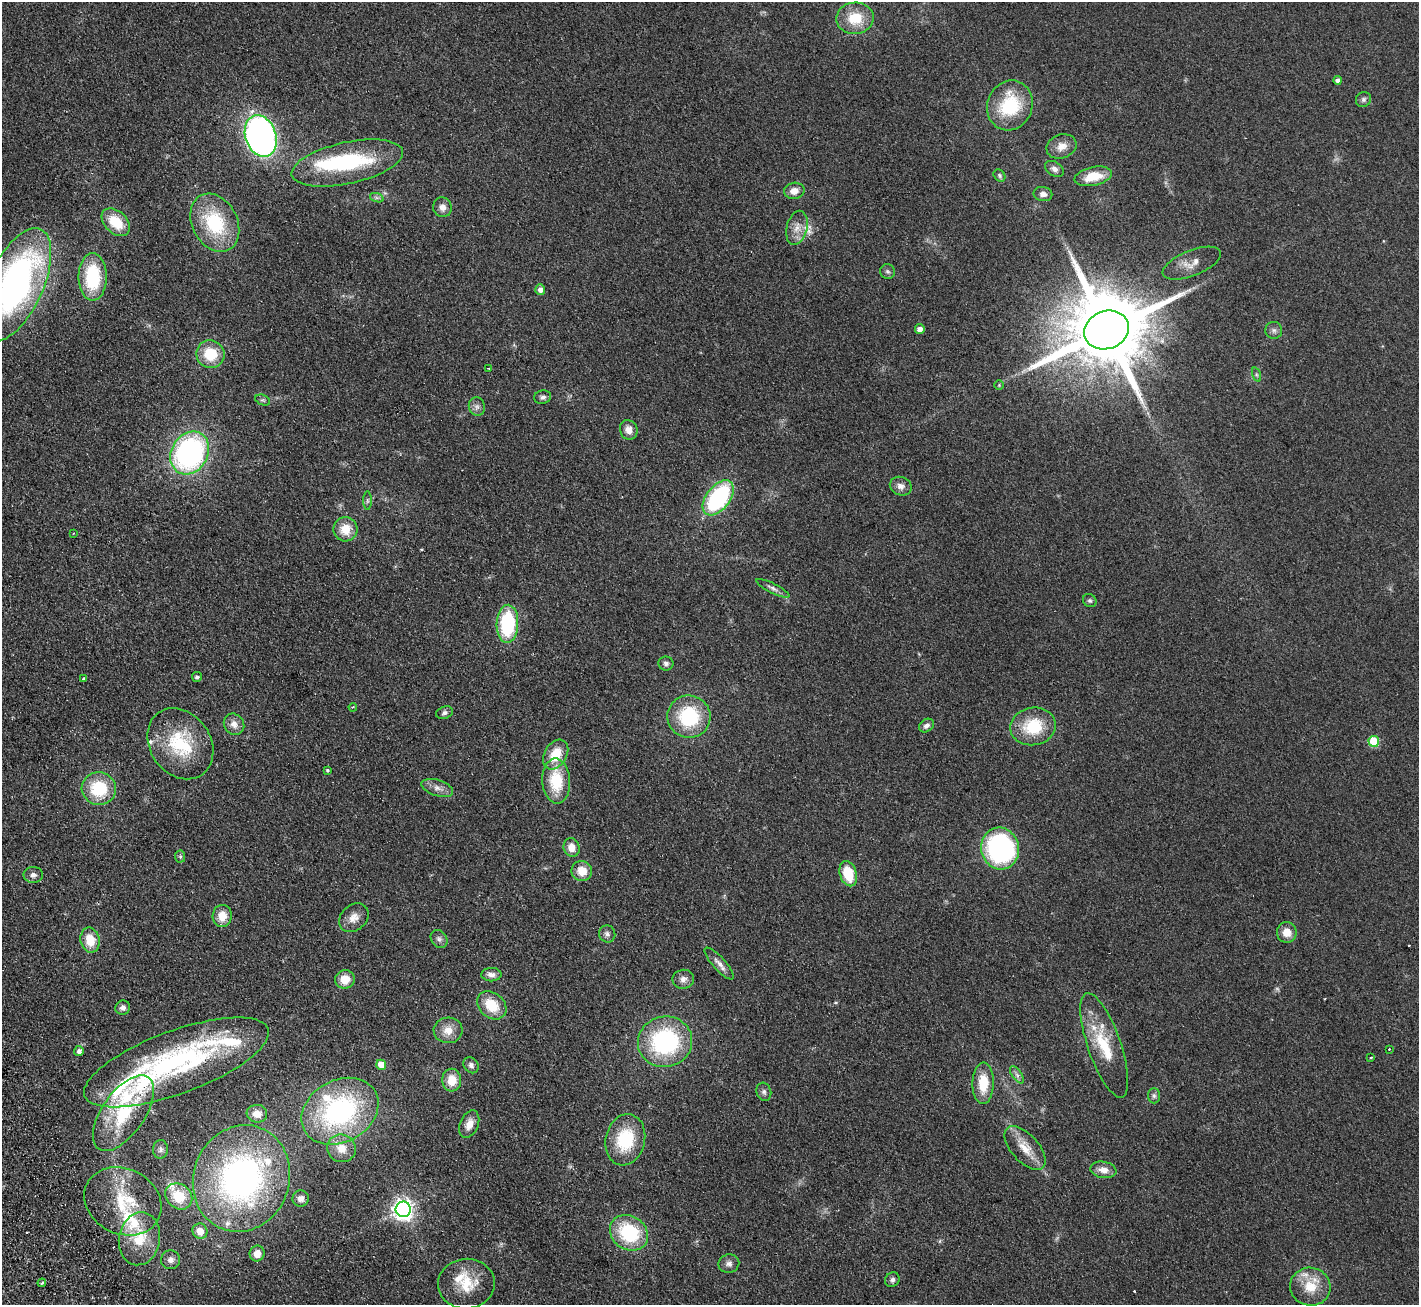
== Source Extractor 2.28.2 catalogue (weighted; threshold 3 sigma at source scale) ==
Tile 7 of 4 x 4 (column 3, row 2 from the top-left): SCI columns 2890-4306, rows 2792-4094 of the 5776 x 5715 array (HDU 1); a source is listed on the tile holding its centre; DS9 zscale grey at full resolution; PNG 1421 x 1307 px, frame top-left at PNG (2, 2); each listed source drawn as its Kron ellipse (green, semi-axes under 4 px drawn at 4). Shown black and unused: <1% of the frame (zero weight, under 2 of 3 exposures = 3% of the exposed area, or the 3 px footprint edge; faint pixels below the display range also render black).
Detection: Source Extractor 2.28.2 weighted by HDU 2 'WHT'; one run over the whole footprint, this tile lists its part. Background 0.0927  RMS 0.0099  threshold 0.0446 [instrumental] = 3 sigma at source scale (4.5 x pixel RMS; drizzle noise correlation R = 1.50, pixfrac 1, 0.05/0.05 arcsec/px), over >= 5 px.
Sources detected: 132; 1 too faint to see at this stretch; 1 inside a brighter object's white glare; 3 cosmic-ray / hot-pixel residue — neither listed nor drawn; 13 inside a brighter listed object's ellipse — not listed separately; the other 114 listed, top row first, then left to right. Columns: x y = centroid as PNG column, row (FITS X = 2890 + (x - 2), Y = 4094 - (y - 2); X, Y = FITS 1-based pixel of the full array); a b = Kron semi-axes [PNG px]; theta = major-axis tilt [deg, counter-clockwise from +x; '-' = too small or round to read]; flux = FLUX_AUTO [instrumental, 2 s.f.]
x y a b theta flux
855 18 19 15 3 27
1338 80 4 4 - 3.4
1363 99 8 7 - 2.7
1010 105 25 22 67 57
261 136 21 15 -72 400
1061 146 15 11 21 9.3
347 163 57 20 12 93
1054 169 10 6 -33 3.8
999 175 6 5 - 1.9
1093 176 19 9 12 22
794 191 10 8 11 7.6
1043 194 9 7 -12 4.1
377 198 7 4 -18 2
442 207 10 9 - 6.1
116 222 16 11 -43 25
215 223 30 22 -63 66
797 228 17 10 76 9.8
1192 263 31 12 22 13
887 272 7 7 - 2.4
93 277 24 14 -89 62
16 285 61 27 65 380
540 289 5 5 - 4.9
920 329 5 4 - 5.2
1106 330 23 19 22 15000
1274 330 8 8 - 3.3
210 354 14 13 - 30
489 368 3 2 - 0.82
1256 375 7 3 -71 1.4
999 385 4 4 - 1
543 397 8 6 11 2.9
263 400 8 5 -23 1.8
477 406 9 8 - 3.9
629 430 10 8 -65 7.5
190 453 22 18 60 220
901 486 11 9 -21 5.8
718 498 20 12 52 110
367 501 9 4 90 2.1
345 529 12 12 - 17
74 533 3 3 - 0.81
773 588 18 5 -26 4
1090 601 7 6 - 2.1
507 624 19 11 88 75
666 663 7 7 - 2.8
197 677 5 5 - 2.3
84 679 3 3 - 2.2
353 707 4 3 - 1.1
445 713 9 6 19 2.7
689 717 22 21 - 63
234 724 11 9 -52 7.4
926 725 8 6 33 3.5
1033 726 23 18 10 41
1374 741 5 5 - 45
180 744 38 30 -55 61
556 755 16 11 58 23
327 770 3 3 - 1.4
556 781 22 14 -86 37
437 788 16 8 -17 7
99 789 17 16 - 46
572 847 9 8 - 9.4
1000 848 21 19 -77 190
180 856 6 5 - 1.5
582 871 10 10 - 15
848 874 13 8 -73 28
33 875 10 8 -2 4.1
222 916 11 9 87 12
354 918 16 12 41 9.3
1287 932 10 10 - 12
607 934 8 8 - 3.6
439 939 10 7 -53 3.6
90 940 12 9 -79 21
719 963 21 6 -47 6.4
491 975 10 6 -2 4.9
345 979 10 9 - 14
683 979 11 9 9 5.8
492 1005 16 12 -40 26
123 1008 7 7 - 3.7
448 1030 14 13 - 12
665 1042 27 25 16 120
1104 1045 55 16 -71 45
1389 1049 3 2 - 0.89
79 1051 5 5 - 3.8
1370 1057 4 3 - 1.2
176 1062 98 31 20 200
381 1065 5 5 - 15
471 1065 8 7 - 3.2
1017 1075 10 5 -54 3
452 1080 11 9 -87 16
983 1083 21 10 89 26
764 1092 9 7 -73 3
1154 1096 7 6 - 2.5
340 1111 40 31 29 170
123 1113 44 21 55 58
257 1114 10 9 - 11
469 1124 14 9 67 9.1
625 1140 26 19 77 47
341 1148 14 13 - 14
1025 1148 27 13 -48 18
161 1149 9 7 88 3.3
1103 1170 13 8 -10 8.1
241 1178 54 48 69 320
179 1196 14 12 -40 27
301 1198 8 8 - 5.2
123 1201 40 32 -26 56
403 1209 8 7 - 570
200 1231 8 7 - 9.8
629 1233 20 16 -35 64
139 1239 27 20 79 34
257 1253 8 7 - 8.9
171 1260 9 9 - 5.1
729 1264 10 9 - 4.5
892 1280 7 7 - 3
42 1283 4 3 - 1.6
466 1284 28 25 5 31
1310 1287 20 19 - 23
Isophote crosses this tile's border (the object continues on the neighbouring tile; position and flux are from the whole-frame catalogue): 1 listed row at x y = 16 285